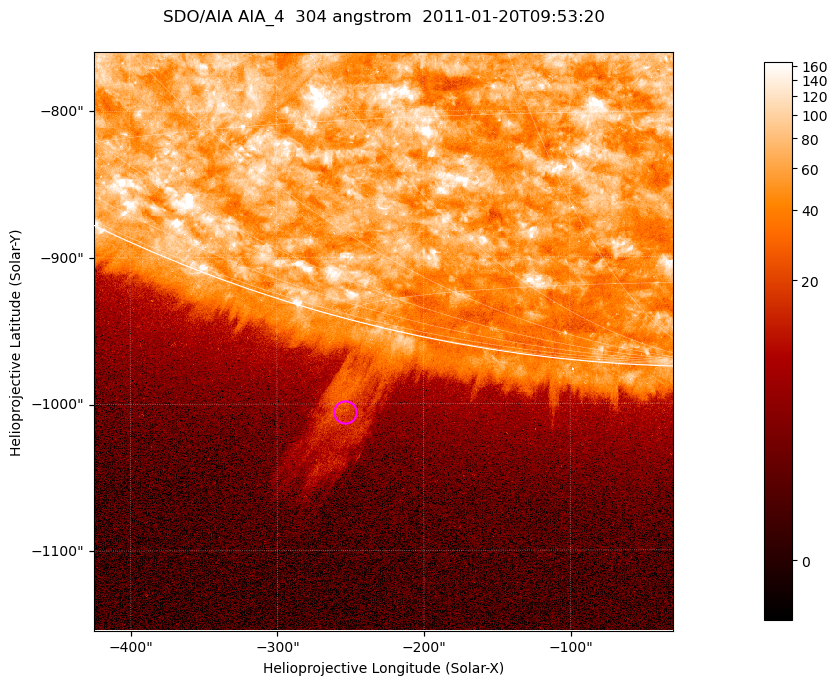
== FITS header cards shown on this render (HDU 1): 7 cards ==
TELESCOP= 'SDO/AIA '           / For AIA: SDO/AIA
INSTRUME= 'AIA_4   '           / For AIA: AIA_ATA1, AIA_ATA2, AIA_ATA3 or AIA_AT
WAVELNTH=                  304 / [angstrom] Wavelength
WAVEUNIT= 'angstrom'           / Wavelength unit: angstrom
DATE-OBS= '2011-01-20T09:53:20.123' / [ISO] Date when observation started; ISO 8
CTYPE1  = 'HPLN-TAN'           / CTYPE1; Typically HPLN
CTYPE2  = 'HPLT-TAN'           / CTYPE2; Typically HPLT

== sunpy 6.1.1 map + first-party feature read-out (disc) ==
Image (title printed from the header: SDO/AIA AIA_4  304 angstrom  2011-01-20T09:53:20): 658 x 658 px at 0.6 arcsec/px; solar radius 975 arcsec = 1625 px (partial field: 2.4% of the solar disc is inside the frame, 46% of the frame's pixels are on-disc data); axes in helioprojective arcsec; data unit not stated in the header (colour bar unlabelled)
Orientation: roll -0.132 deg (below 1 deg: not rotated)
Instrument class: DISC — disc imager (sunpy class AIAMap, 304 A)
Bright regions (active regions / flare kernels): reference = the on-disc median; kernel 5 px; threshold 5 sigma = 112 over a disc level ~61.2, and >= 1.15x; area >= 432 px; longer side >= 8 px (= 4.8 arcsec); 0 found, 0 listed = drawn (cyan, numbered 1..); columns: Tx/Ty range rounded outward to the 2 arcsec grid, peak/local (2 s.f.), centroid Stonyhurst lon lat
Off-limb structures (1.02-1.3 R_sun): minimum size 216 px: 1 found; the strongest spans PA ~165..170 deg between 1.02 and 1.13 R_sun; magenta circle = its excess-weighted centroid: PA ~165 deg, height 1.06 R_sun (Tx ~-254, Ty ~-1006 arcsec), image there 4.8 x the reference